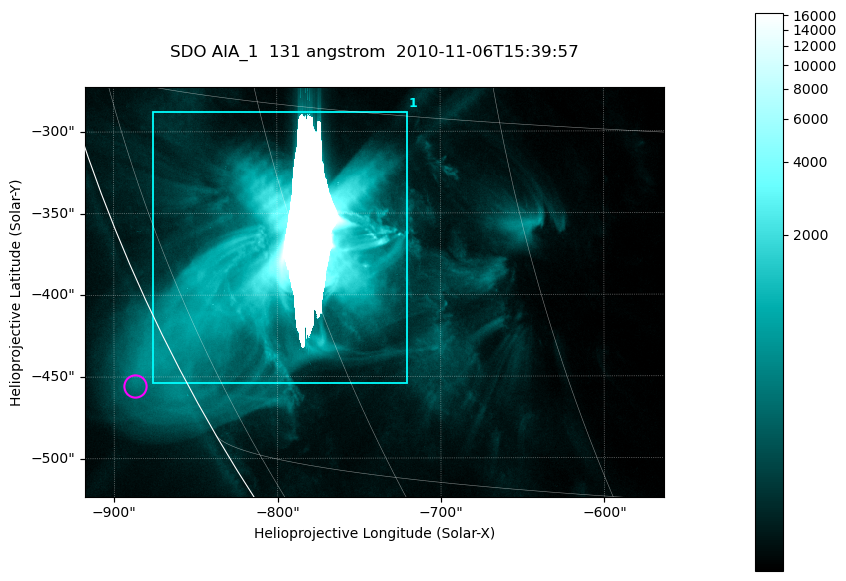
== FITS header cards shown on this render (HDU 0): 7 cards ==
TELESCOP= 'SDO     '           /
INSTRUME= 'AIA_1   '           /
WAVELNTH=                  131 /
WAVEUNIT= 'angstrom'           /
DATE-OBS= '2010-11-06T15:39:57.62' /
CTYPE1  = 'HPLN-TAN'           /
CTYPE2  = 'HPLT-TAN'           /

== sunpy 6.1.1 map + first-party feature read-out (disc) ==
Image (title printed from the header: SDO AIA_1  131 angstrom  2010-11-06T15:39:57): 590 x 417 px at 0.601 arcsec/px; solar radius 968 arcsec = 1612 px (partial field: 2.7% of the solar disc is inside the frame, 89% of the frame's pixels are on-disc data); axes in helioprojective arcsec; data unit not stated in the header (colour bar unlabelled)
Pointing: header CRPIX1/2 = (2045.07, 2040.72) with CRVAL1/2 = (0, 0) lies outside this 590 x 417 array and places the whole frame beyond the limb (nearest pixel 1.35 R_sun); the SolarSoft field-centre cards XCEN/YCEN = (-740.2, -398.3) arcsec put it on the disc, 766 arcsec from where CRPIX/CRVAL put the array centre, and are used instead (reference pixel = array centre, CRVAL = XCEN/YCEN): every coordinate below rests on XCEN/YCEN
Orientation: roll -0.139 deg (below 1 deg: not rotated)
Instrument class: DISC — disc imager (sunpy class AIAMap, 131 A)
Bright regions (active regions / flare kernels): reference = the on-disc median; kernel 5 px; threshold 5 sigma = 440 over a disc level ~80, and >= 1.15x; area >= 246 px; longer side >= 5 px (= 3 arcsec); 1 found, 1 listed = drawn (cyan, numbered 1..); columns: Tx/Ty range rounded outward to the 2 arcsec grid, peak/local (2 s.f.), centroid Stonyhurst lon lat
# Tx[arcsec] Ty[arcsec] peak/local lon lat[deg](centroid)
1 -876..-720 -454..-288 205 -61 -21
Off-limb structures (1.02-1.3 R_sun): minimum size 123 px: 1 found; the strongest spans PA ~115..120 deg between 1.02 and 1.06 R_sun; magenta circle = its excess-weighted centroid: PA ~115 deg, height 1.03 R_sun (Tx ~-888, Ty ~-456 arcsec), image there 3.5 x the reference